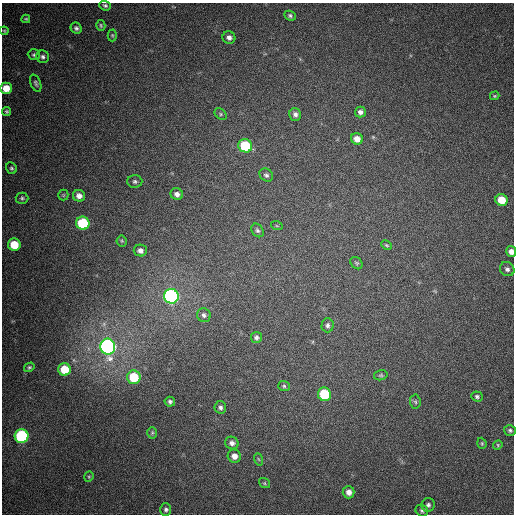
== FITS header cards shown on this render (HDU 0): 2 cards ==
NAXIS1  =                  512
NAXIS2  =                  512

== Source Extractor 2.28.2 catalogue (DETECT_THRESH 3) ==
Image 512 x 512 px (HDU 0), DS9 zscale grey, 1 PNG px = 1 image px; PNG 516 x 516 px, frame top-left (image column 1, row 512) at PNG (2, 3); each listed source drawn as its Kron ellipse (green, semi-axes under 4 px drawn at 4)
Background 411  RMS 11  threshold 32.6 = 3 sigma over >= 5 px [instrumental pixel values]
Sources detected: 66; all 66 listed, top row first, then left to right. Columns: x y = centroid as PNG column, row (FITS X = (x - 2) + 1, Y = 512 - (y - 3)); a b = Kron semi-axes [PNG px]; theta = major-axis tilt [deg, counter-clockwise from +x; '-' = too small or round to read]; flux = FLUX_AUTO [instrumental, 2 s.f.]
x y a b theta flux
105 5 6 4 -22 1600
290 16 6 4 -26 1600
26 19 4 3 - 900
101 25 5 4 - 1100
76 28 6 5 - 1800
4 31 4 3 - 780
112 35 6 4 -89 1000
229 37 6 6 - 2900
34 55 6 5 - 1300
43 57 6 6 - 1900
36 83 9 5 -69 1700
6 88 6 5 - 10000
495 96 5 3 - 840
6 111 5 4 - 1200
360 112 5 5 - 2600
221 114 7 5 -38 1300
295 114 6 6 - 2700
357 139 6 5 - 6400
245 146 7 6 - 40000
11 168 6 5 - 1300
266 175 7 6 - 2000
135 181 7 6 - 1700
177 194 6 5 - 3100
63 195 5 5 - 880
79 196 6 5 - 4200
22 198 6 5 - 1500
501 200 6 6 - 16000
83 223 7 6 - 46000
277 226 6 3 -19 690
257 230 7 5 -56 1700
122 241 5 5 - 900
14 245 6 6 - 18000
387 245 6 4 -27 910
140 251 6 6 - 3200
511 252 5 5 - 4300
356 263 7 5 -46 1200
507 269 7 6 - 2600
171 296 7 7 - 210000
204 315 7 6 - 2200
327 325 7 6 - 2100
256 337 5 5 - 2100
108 347 8 7 - 300000
29 367 5 4 - 1300
64 369 6 6 - 19000
381 375 7 5 13 1300
134 377 7 6 - 28000
284 386 6 5 - 1300
324 394 7 6 - 38000
477 396 6 5 - 1400
170 402 5 5 - 1700
415 402 7 5 -85 1400
220 407 6 5 - 2100
510 430 6 5 - 1500
152 433 6 4 88 1100
22 436 7 7 - 100000
232 443 7 6 - 3100
482 443 6 4 -71 970
498 445 5 4 - 870
234 456 7 6 - 5200
258 459 6 4 -70 1100
89 477 5 4 - 940
264 483 6 4 -36 940
349 492 6 6 - 4400
428 505 7 6 - 2100
166 509 6 5 - 2000
422 510 6 5 - 1700
At the frame edge (FLAGS 8, measured only in part): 2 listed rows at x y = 6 88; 511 252